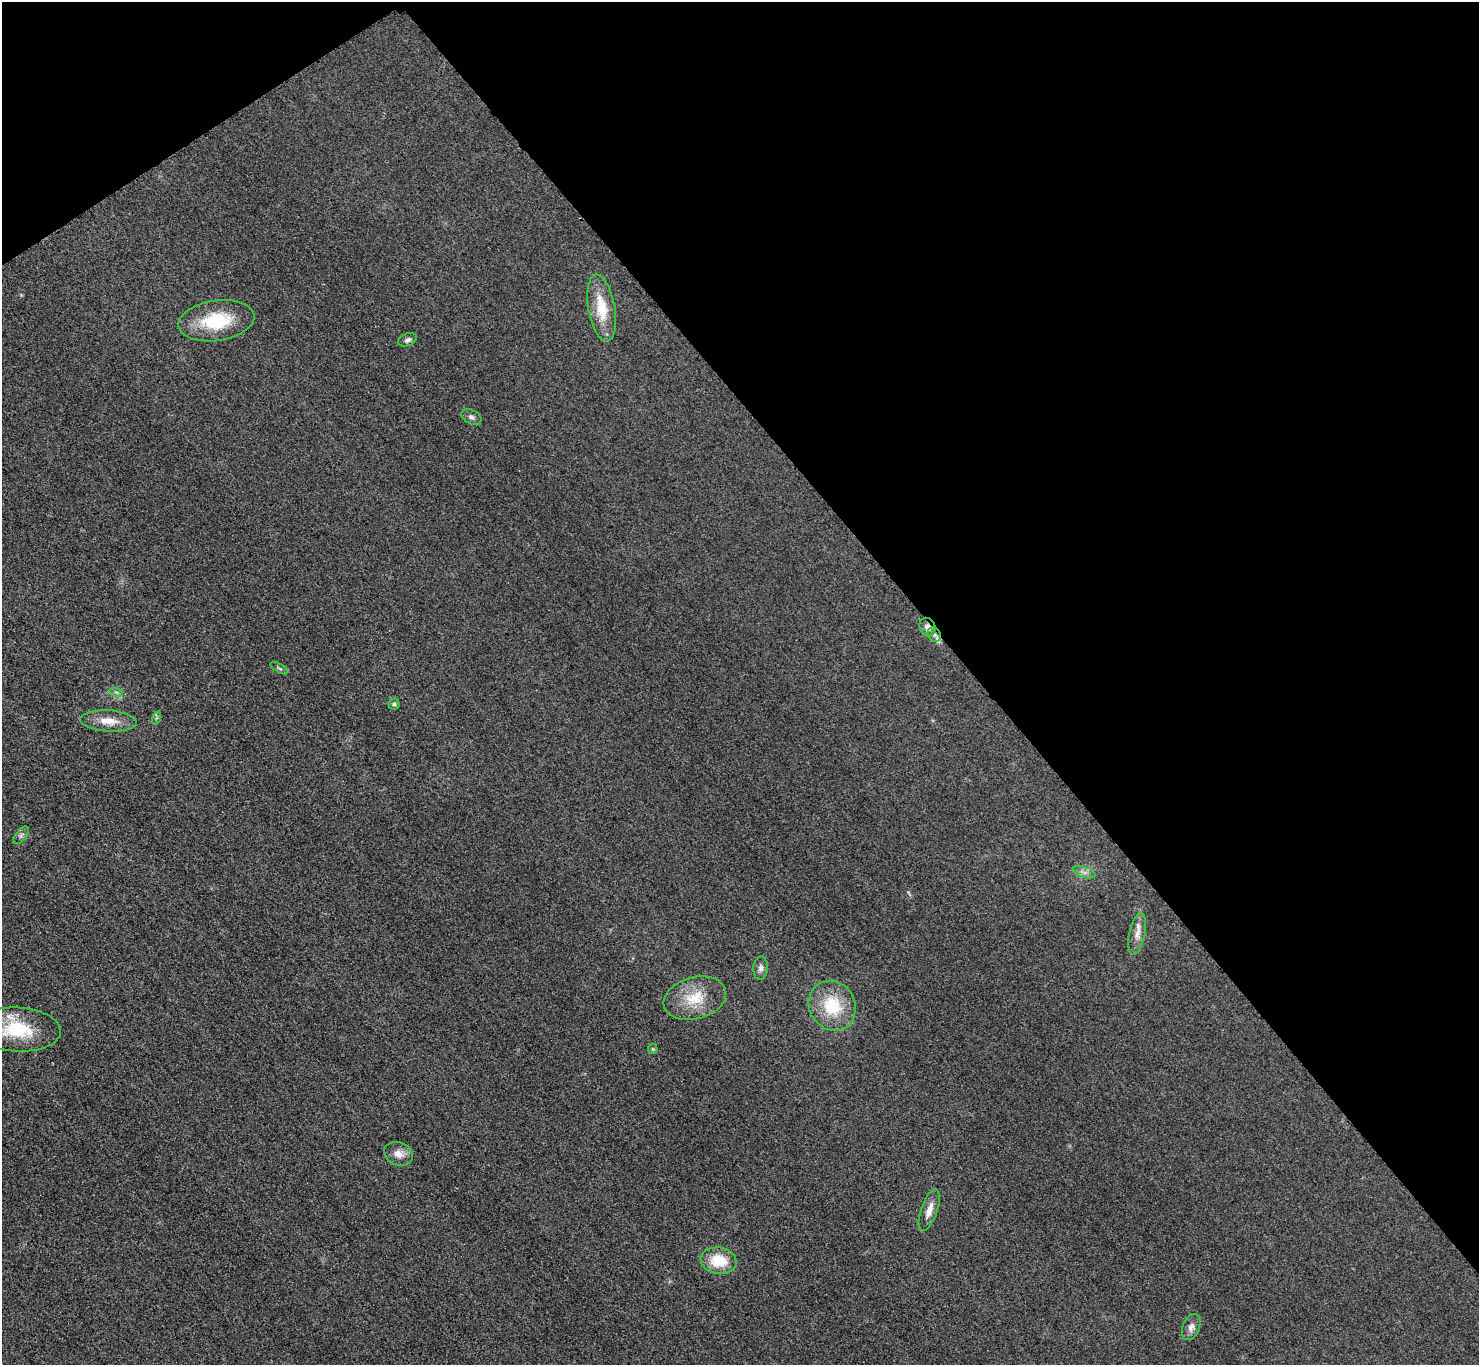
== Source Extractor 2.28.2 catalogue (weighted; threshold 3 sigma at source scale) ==
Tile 3 of 4 x 4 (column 3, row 1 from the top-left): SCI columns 2977-4453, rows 4265-5627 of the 5953 x 5949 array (HDU 1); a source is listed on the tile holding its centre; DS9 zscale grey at full resolution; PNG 1481 x 1367 px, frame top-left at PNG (2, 2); each listed source drawn as its Kron ellipse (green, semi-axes under 4 px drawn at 4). Shown black and unused: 37% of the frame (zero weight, under 3 of 4 exposures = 2% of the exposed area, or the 3 px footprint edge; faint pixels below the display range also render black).
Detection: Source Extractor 2.28.2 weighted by HDU 2 'WHT'; one run over the whole footprint, this tile lists its part. Background 0.0329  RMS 0.0064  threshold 0.0287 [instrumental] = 3 sigma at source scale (4.5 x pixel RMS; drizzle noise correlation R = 1.50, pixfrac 1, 0.05/0.05 arcsec/px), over >= 5 px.
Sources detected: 24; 1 inside a brighter listed object's ellipse — not listed separately; the other 23 listed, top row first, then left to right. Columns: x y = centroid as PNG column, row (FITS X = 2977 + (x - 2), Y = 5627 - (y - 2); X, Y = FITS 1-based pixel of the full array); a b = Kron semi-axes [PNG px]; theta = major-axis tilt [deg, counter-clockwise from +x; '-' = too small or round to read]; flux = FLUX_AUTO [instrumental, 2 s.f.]
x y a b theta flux
602 308 34 13 -80 19
216 321 38 20 9 32
408 340 10 6 22 2
471 417 11 7 -27 2.2
927 627 9 7 -66 3.4
934 634 7 6 - 2
279 668 10 3 -29 1
116 692 7 4 -18 1.2
394 704 5 5 - 1.1
156 718 7 4 71 1.1
108 721 28 10 -4 10
21 835 10 5 52 1.8
1084 872 12 5 -18 2.6
1137 934 21 8 78 5.4
761 968 12 7 86 2.7
695 998 32 21 15 20
832 1006 26 23 -58 28
17 1030 43 22 -3 38
653 1049 5 4 - 0.69
399 1154 15 11 -21 5.3
929 1210 22 8 71 6.2
719 1261 18 13 -10 18
1191 1327 14 8 68 3.7
Overlapping masked pixels (flux is a lower limit): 2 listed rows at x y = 927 627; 934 634